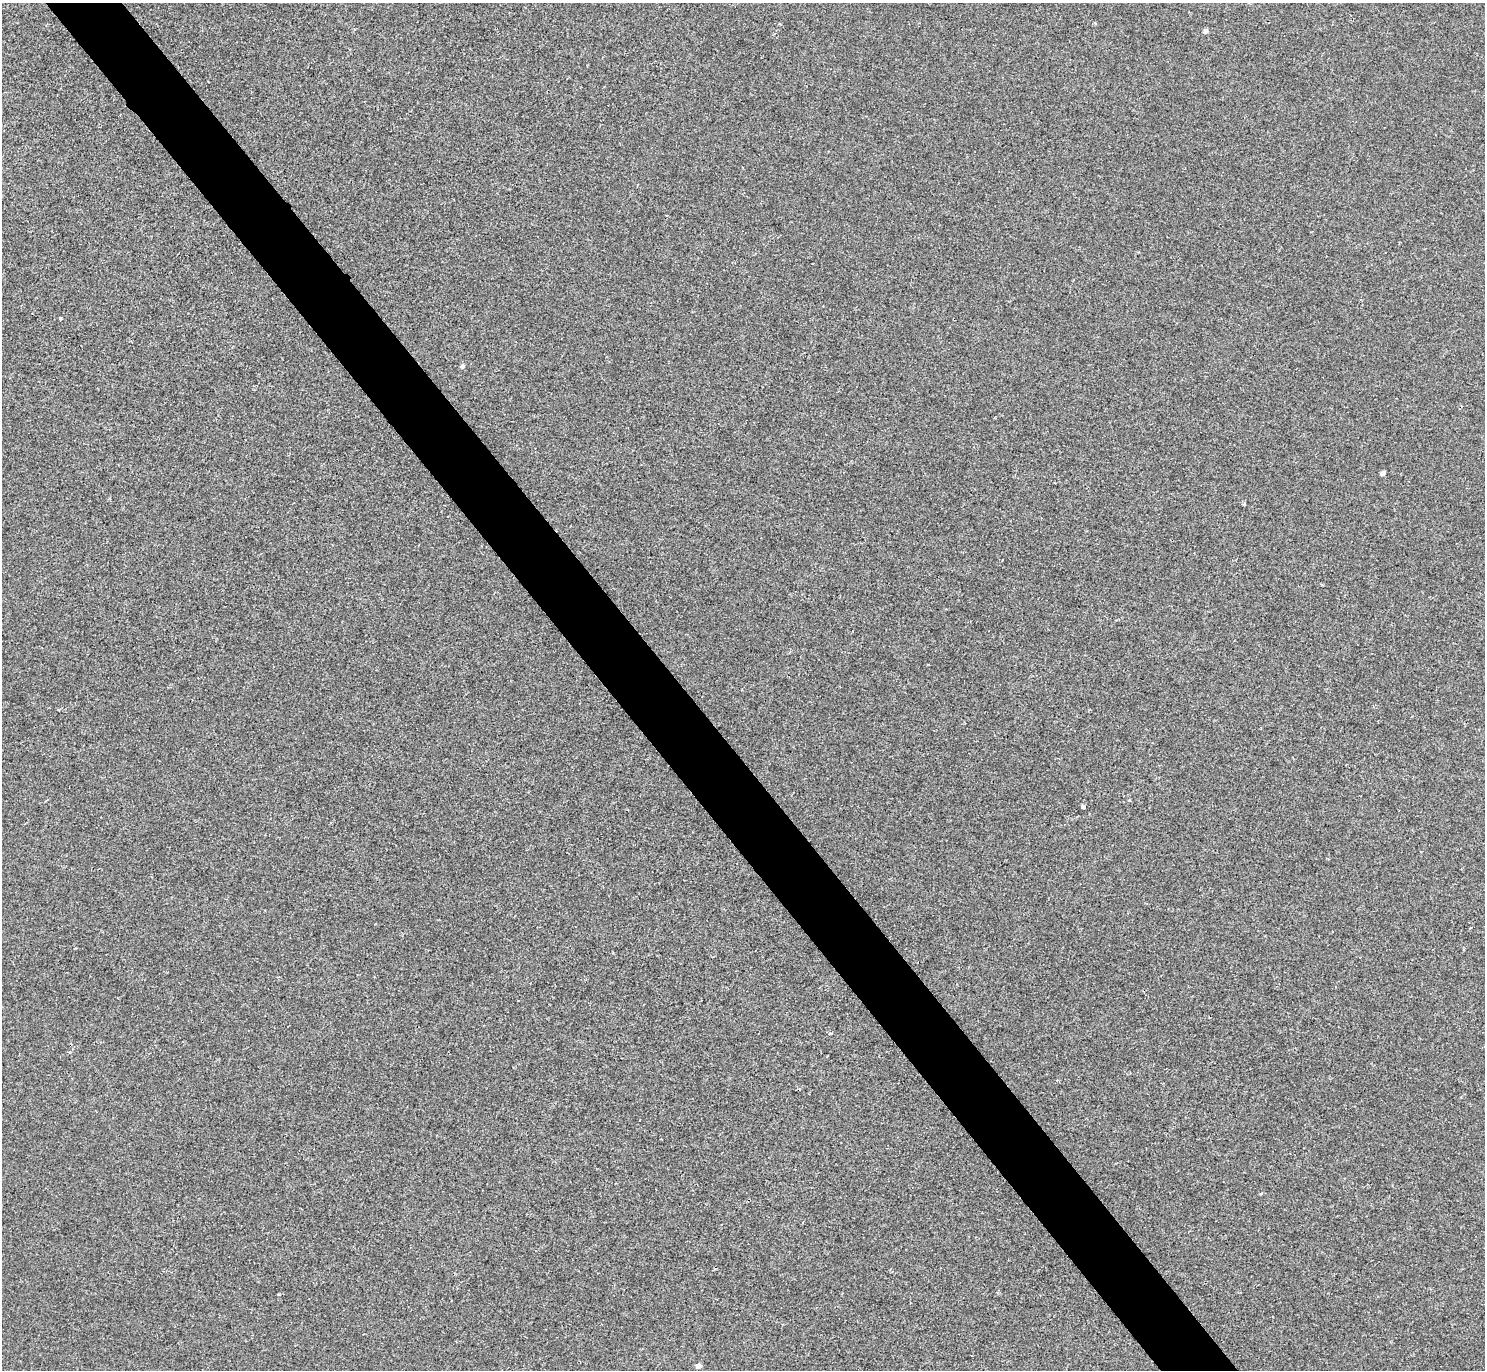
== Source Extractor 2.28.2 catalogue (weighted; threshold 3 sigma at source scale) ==
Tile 11 of 4 x 4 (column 3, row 3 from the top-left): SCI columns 2965-4447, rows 1528-2895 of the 5932 x 5928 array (HDU 1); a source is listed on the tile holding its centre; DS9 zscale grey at full resolution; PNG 1487 x 1372 px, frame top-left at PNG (2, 3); no overlay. Shown black and unused: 5% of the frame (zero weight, under 2 of 3 exposures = <1% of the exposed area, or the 3 px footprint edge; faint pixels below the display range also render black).
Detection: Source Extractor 2.28.2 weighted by HDU 2 'WHT'; one run over the whole footprint, this tile lists its part. Background 8.60e-04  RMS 0.0049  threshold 0.0222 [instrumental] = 3 sigma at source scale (4.5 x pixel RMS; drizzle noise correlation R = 1.50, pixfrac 1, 0.05/0.05 arcsec/px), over >= 5 px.
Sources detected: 7; all 7 listed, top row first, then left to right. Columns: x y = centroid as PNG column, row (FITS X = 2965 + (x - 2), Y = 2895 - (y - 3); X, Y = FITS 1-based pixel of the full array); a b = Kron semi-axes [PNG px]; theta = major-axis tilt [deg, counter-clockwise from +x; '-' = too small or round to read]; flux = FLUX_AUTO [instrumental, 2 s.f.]
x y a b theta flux
1205 31 4 4 - 1.7
462 366 4 4 - 1.5
1383 473 5 3 - 1.8
1083 807 4 3 - 3.1
830 1033 5 3 - 0.44
1261 1193 4 3 - 0.49
698 1366 4 4 - 3.5